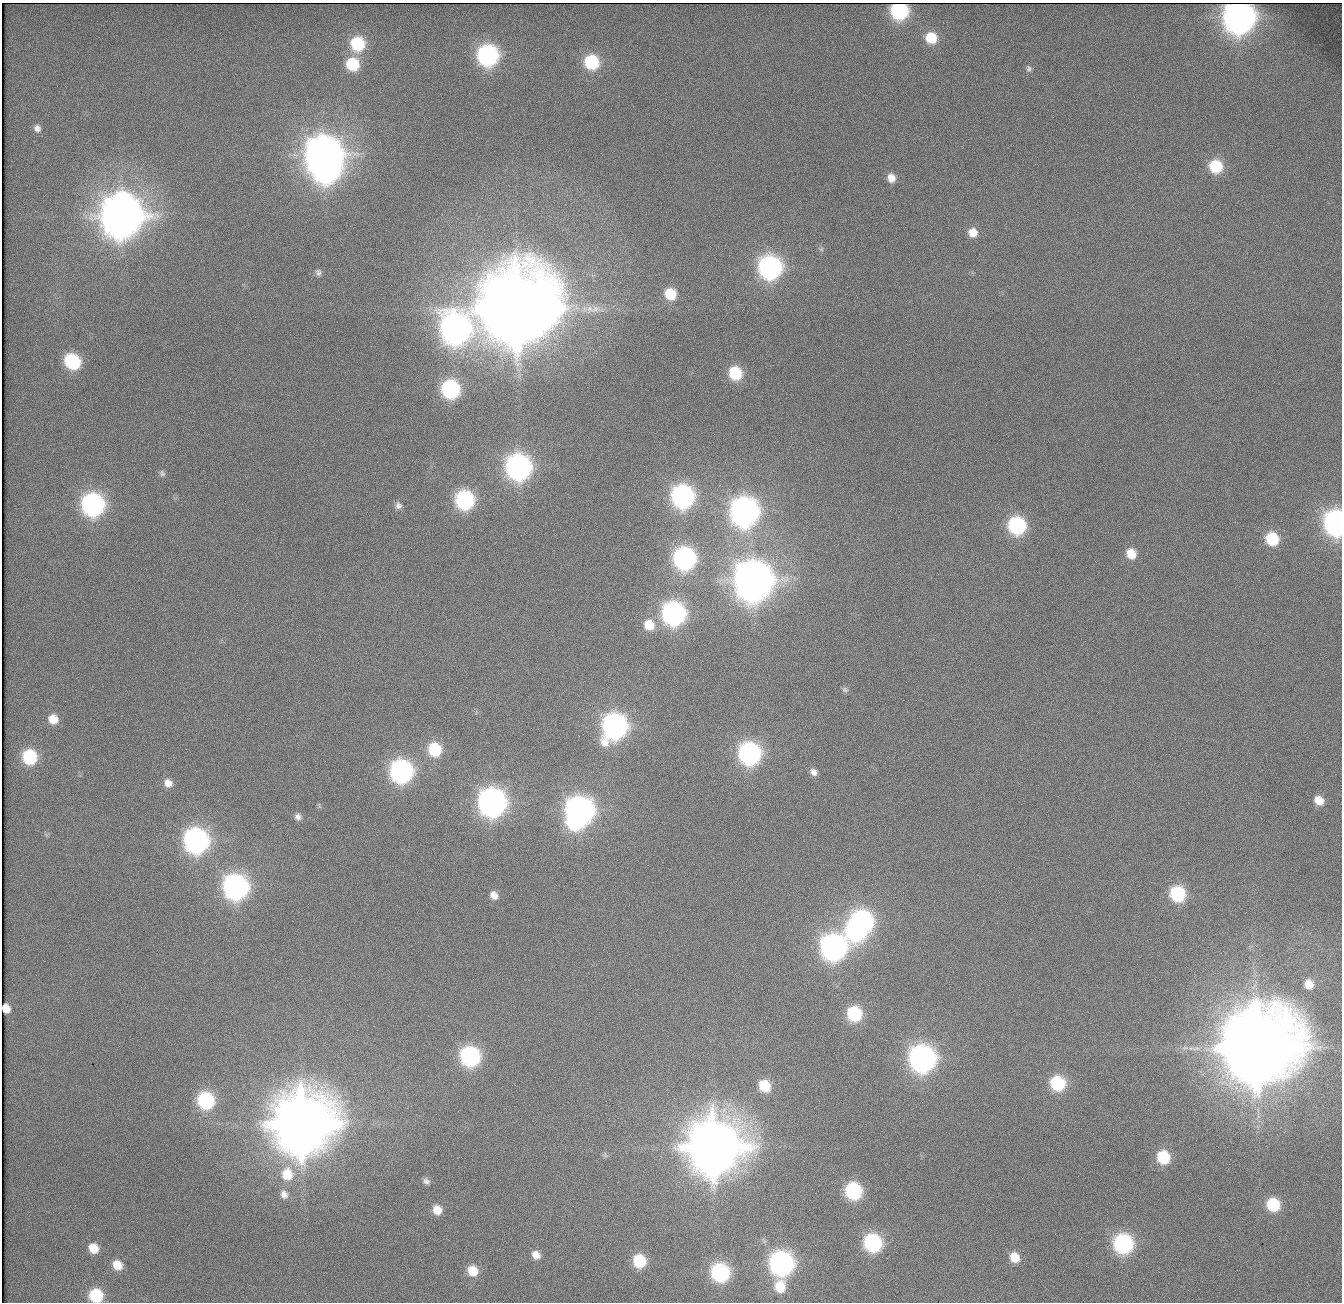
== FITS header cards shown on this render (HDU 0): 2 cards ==
NAXIS1  =                 1340          /
NAXIS2  =                 1300          /

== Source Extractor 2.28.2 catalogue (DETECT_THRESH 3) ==
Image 1340 x 1300 px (HDU 0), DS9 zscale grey, 1 PNG px = 1 image px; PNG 1344 x 1304 px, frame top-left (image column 1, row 1300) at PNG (2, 3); no overlay
Background 154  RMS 5.4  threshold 16.2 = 3 sigma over >= 5 px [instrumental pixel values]
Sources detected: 93; all 93 listed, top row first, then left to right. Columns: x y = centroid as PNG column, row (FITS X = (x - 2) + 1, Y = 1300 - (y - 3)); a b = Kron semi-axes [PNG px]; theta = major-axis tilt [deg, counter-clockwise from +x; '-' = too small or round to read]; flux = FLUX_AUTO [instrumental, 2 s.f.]
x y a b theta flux
899 11 10 10 - 6.6e+04
1239 17 13 13 - 5.7e+05
931 38 10 9 - 1.3e+04
357 44 11 10 - 2.9e+04
488 55 12 11 - 1.3e+05
591 62 11 10 - 3.2e+04
352 64 11 10 - 2.1e+04
1029 69 9 8 - 1.3e+03
37 128 10 9 - 2.1e+03
323 155 14 13 - 1.0e+06
1216 166 10 10 - 2.3e+04
326 170 14 12 7 2.5e+05
891 178 10 8 -66 3.7e+03
121 216 16 15 - 1.5e+06
973 232 10 10 - 5.4e+03
821 249 6 6 - 7.6e+02
770 267 12 12 - 1.8e+05
318 272 10 7 -68 1.2e+03
670 294 10 9 - 1.3e+04
517 309 24 22 67 6.8e+06
595 309 17 11 4 4.9e+03
455 329 16 15 - 4.0e+05
72 361 12 10 -43 3.8e+04
735 373 10 9 - 2.1e+04
450 389 11 10 - 7.2e+04
518 467 13 12 - 2.5e+05
162 473 10 8 -46 1.4e+03
683 496 12 11 - 1.6e+05
465 500 11 10 - 8.0e+04
93 504 12 12 - 1.6e+05
398 505 10 9 - 1.7e+03
744 512 13 13 - 3.8e+05
1336 523 12 10 -80 2.5e+05
1017 526 11 10 - 6.7e+04
1272 539 10 9 - 2.1e+04
1131 554 10 9 - 7.5e+03
684 558 12 11 - 1.6e+05
753 581 15 14 - 1.2e+06
673 613 12 11 - 1.9e+05
649 625 12 11 - 7.5e+03
845 690 8 6 -24 9.6e+02
53 719 9 9 - 5.9e+03
615 726 14 12 70 2.3e+05
435 749 11 10 - 2.3e+04
749 753 12 11 - 1.6e+05
30 757 10 10 - 3.2e+04
401 771 12 12 - 1.7e+05
814 772 10 8 -36 2.4e+03
168 783 10 9 - 3.7e+03
1319 800 11 9 -41 5.9e+03
492 802 13 12 - 3.6e+05
319 806 8 3 -77 5.1e+02
579 811 13 12 - 3.8e+05
298 817 9 9 - 1.8e+03
573 824 14 11 -36 2.1e+04
196 841 13 12 - 2.2e+05
236 887 13 12 - 2.4e+05
1177 894 10 9 - 4.0e+04
494 895 11 9 -56 3.1e+03
862 921 13 10 -44 1.3e+05
856 930 13 10 -48 1.0e+05
833 947 14 13 - 2.7e+05
1309 984 9 7 -58 4.9e+03
6 1008 8 6 -67 4.9e+03
854 1014 10 9 - 3.5e+04
1256 1048 24 23 - 6.2e+06
470 1056 12 11 - 1.0e+05
922 1058 13 12 - 2.9e+05
1058 1083 10 10 - 3.5e+04
764 1086 11 9 -55 1.3e+04
206 1100 11 10 - 5.2e+04
302 1125 19 19 - 4.0e+06
714 1147 18 18 - 3.0e+06
605 1155 8 7 - 8.3e+02
1163 1157 10 9 - 2.2e+04
287 1174 16 14 -74 1.1e+04
426 1181 9 7 -39 1.5e+03
853 1191 11 10 - 5.4e+04
284 1194 12 10 -66 2.7e+03
1273 1204 10 10 - 2.1e+04
437 1210 10 9 - 5.4e+03
873 1243 11 10 - 7.0e+04
1123 1244 11 11 - 9.6e+04
93 1248 10 9 - 6.6e+03
536 1255 11 9 -46 3.8e+03
1014 1257 10 9 - 7.1e+03
639 1261 10 9 - 2.1e+04
781 1263 13 12 - 2.2e+05
117 1265 11 9 -48 6.3e+03
473 1271 11 10 - 8.1e+03
720 1272 11 10 - 7.7e+04
780 1287 14 11 -83 9.8e+03
96 1295 10 10 - 2.5e+04
At the frame edge (FLAGS 8, measured only in part): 3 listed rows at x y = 1336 523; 6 1008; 96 1295